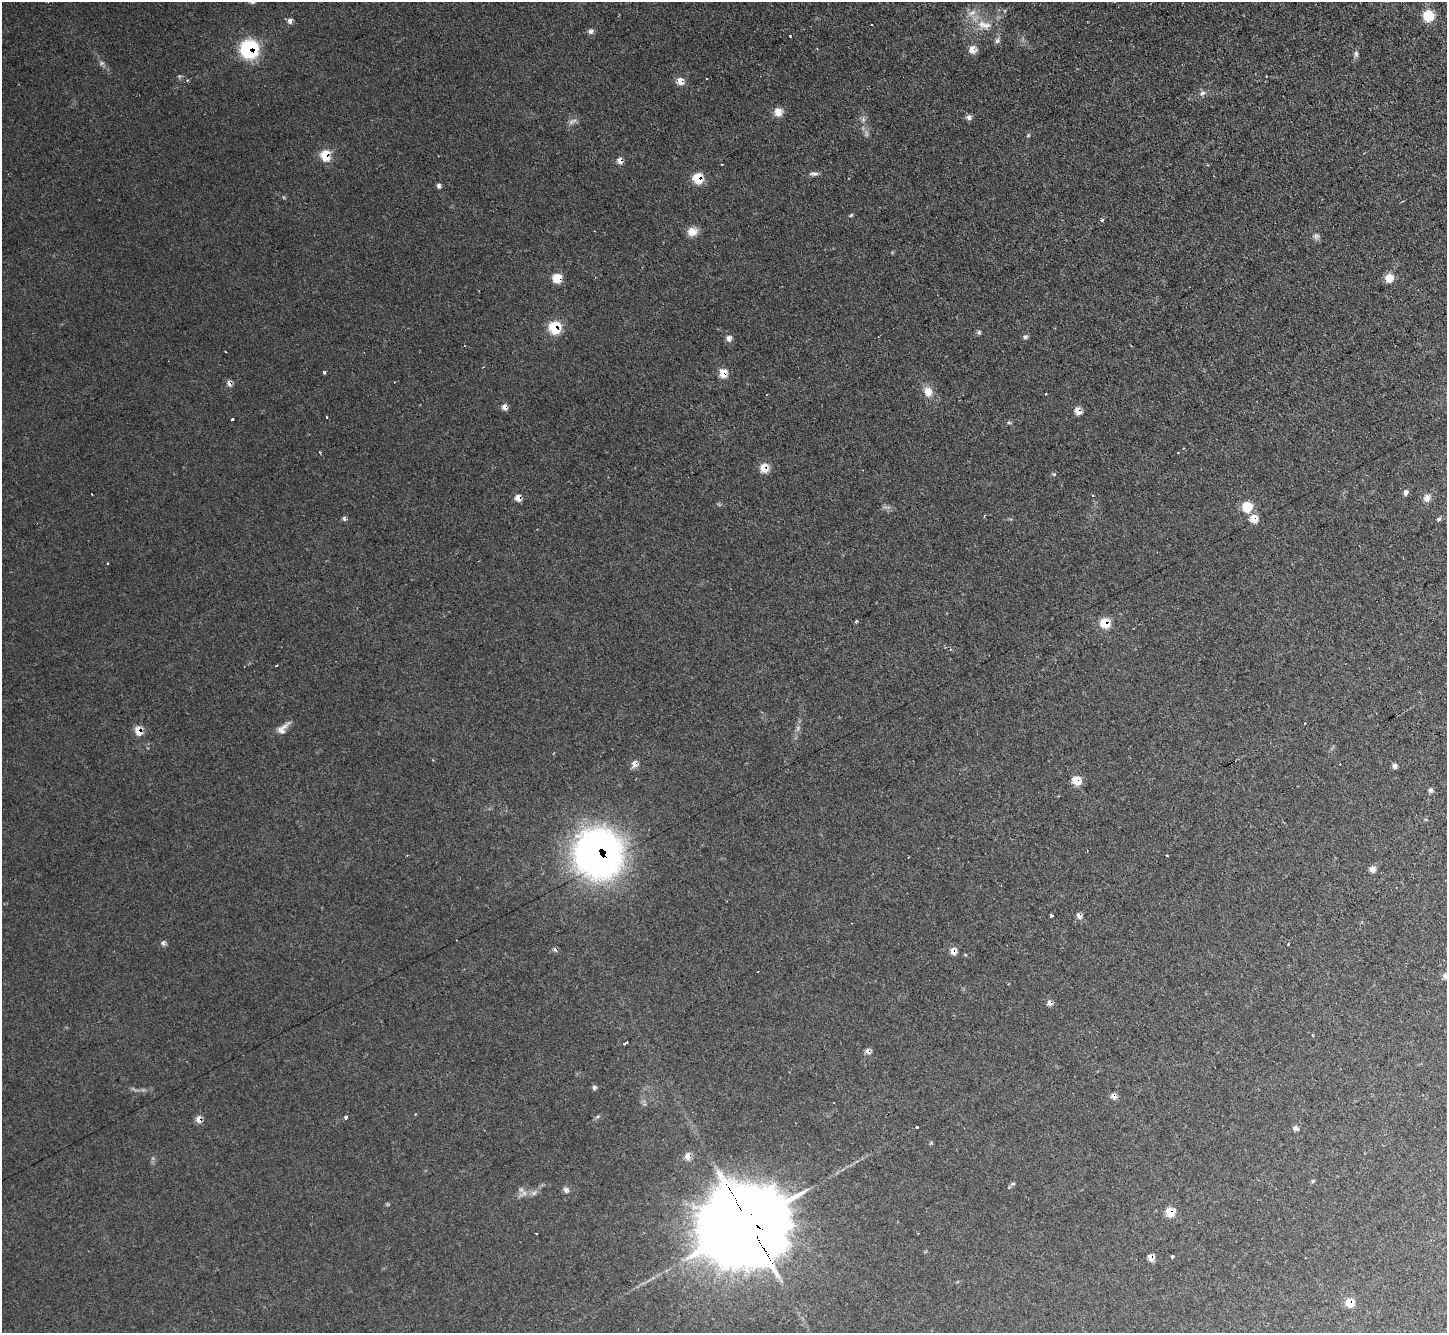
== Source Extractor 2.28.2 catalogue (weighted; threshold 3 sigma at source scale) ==
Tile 10 of 4 x 4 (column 2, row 3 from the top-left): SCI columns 1447-2891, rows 1487-2817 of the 5782 x 5770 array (HDU 1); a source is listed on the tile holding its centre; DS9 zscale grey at full resolution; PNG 1449 x 1335 px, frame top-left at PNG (2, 2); no overlay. Shown black and unused: <1% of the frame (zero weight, under 2 of 3 exposures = <1% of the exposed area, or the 3 px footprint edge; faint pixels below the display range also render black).
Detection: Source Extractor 2.28.2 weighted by HDU 2 'WHT'; one run over the whole footprint, this tile lists its part. Background 0.0986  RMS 0.0077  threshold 0.0349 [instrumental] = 3 sigma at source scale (4.5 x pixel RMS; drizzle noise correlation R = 1.50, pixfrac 1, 0.05/0.05 arcsec/px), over >= 5 px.
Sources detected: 106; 3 too faint to see at this stretch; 9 cosmic-ray / hot-pixel residue — not listed; the other 94 listed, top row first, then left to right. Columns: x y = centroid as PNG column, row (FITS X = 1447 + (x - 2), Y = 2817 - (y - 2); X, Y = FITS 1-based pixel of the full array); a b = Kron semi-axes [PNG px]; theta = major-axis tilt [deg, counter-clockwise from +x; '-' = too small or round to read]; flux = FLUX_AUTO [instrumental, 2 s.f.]
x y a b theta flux
972 13 14 7 22 5.7
1428 16 7 7 - 33
290 21 6 5 - 3.1
872 25 2 2 - 0.65
984 25 21 10 -6 12
591 31 7 7 - 2.7
790 36 3 2 - 1.2
997 40 9 6 78 2.4
249 49 11 10 - 95
973 49 7 7 - 7.9
1356 54 10 6 -90 2.3
102 63 6 6 - 1.7
188 80 4 3 - 0.89
680 81 9 8 - 6.2
1202 93 9 6 58 2.6
778 112 9 9 - 8.1
969 117 7 6 - 3.1
863 119 8 5 -79 2.2
571 122 10 7 35 3.2
325 155 7 6 - 26
620 161 7 5 -68 4.2
722 164 2 2 - 0.87
814 174 12 5 -2 2.6
698 178 7 7 - 27
438 186 7 5 -82 2.3
851 215 6 3 44 0.95
1102 220 5 4 - 2.2
692 232 13 9 14 7.7
557 278 6 6 - 22
1389 278 7 7 - 12
555 327 9 8 - 30
979 332 6 5 - 1.4
1025 337 7 5 -1 1.7
729 338 8 7 - 3.4
324 372 3 3 - 3.5
723 373 8 7 - 9.8
229 383 7 6 - 3.4
928 392 14 11 -76 8.2
505 407 7 6 - 3.8
1078 411 6 5 - 8.8
232 420 3 3 - 2.5
1009 422 6 4 0 1.1
320 453 4 2 - 1.3
764 468 7 7 - 13
1054 474 5 3 - 0.89
1406 492 6 5 - 3
518 498 7 6 - 5.9
1427 498 11 8 64 4.6
1247 507 8 8 - 21
344 518 6 4 -83 1.8
1254 519 7 7 - 12
1439 519 7 4 28 1.4
857 621 4 3 - 1.5
1105 623 7 6 - 25
276 666 3 2 - 1
1305 723 3 2 - 0.82
283 728 20 8 47 6.1
798 728 6 5 - 1.6
138 730 9 7 -78 11
635 764 8 6 74 5
1395 766 6 6 - 2.6
1076 781 7 6 - 17
1431 790 6 6 - 2.5
599 854 31 29 -73 550
1166 855 3 3 - 1.8
1373 869 7 6 - 4.2
1051 915 3 3 - 5
1079 915 5 5 - 5
163 943 8 5 -89 2
1288 944 3 2 - 0.93
953 951 7 6 - 6.2
1445 976 7 6 - 3.7
1049 1003 7 6 - 3.5
625 1042 4 3 - 3.1
868 1051 8 6 -60 2.9
594 1087 6 5 - 1.8
1114 1096 7 6 - 4.3
346 1117 3 3 - 2.2
597 1117 6 4 20 1.2
199 1119 8 7 - 4.8
917 1126 3 3 - 6.8
1295 1128 6 5 - 3.4
688 1156 9 7 87 5.1
1313 1181 5 5 - 1.1
1013 1184 6 4 2 1.1
566 1190 8 7 - 2.6
524 1193 12 7 38 4.4
534 1193 7 6 - 2.3
1170 1212 7 7 - 14
746 1224 46 18 28 22000
536 1234 3 2 - 0.61
1172 1256 3 3 - 1.6
1151 1257 6 5 - 6.2
1350 1303 6 5 - 17
Overlapping masked pixels (flux is a lower limit): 31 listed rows (the first 20) at x y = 249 49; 973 49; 680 81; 325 155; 620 161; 698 178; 557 278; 555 327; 723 373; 229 383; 505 407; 1078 411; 764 468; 518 498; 1254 519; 1105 623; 138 730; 635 764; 1076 781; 599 854
Isophote crosses this tile's border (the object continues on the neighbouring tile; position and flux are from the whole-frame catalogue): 1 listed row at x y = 1445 976